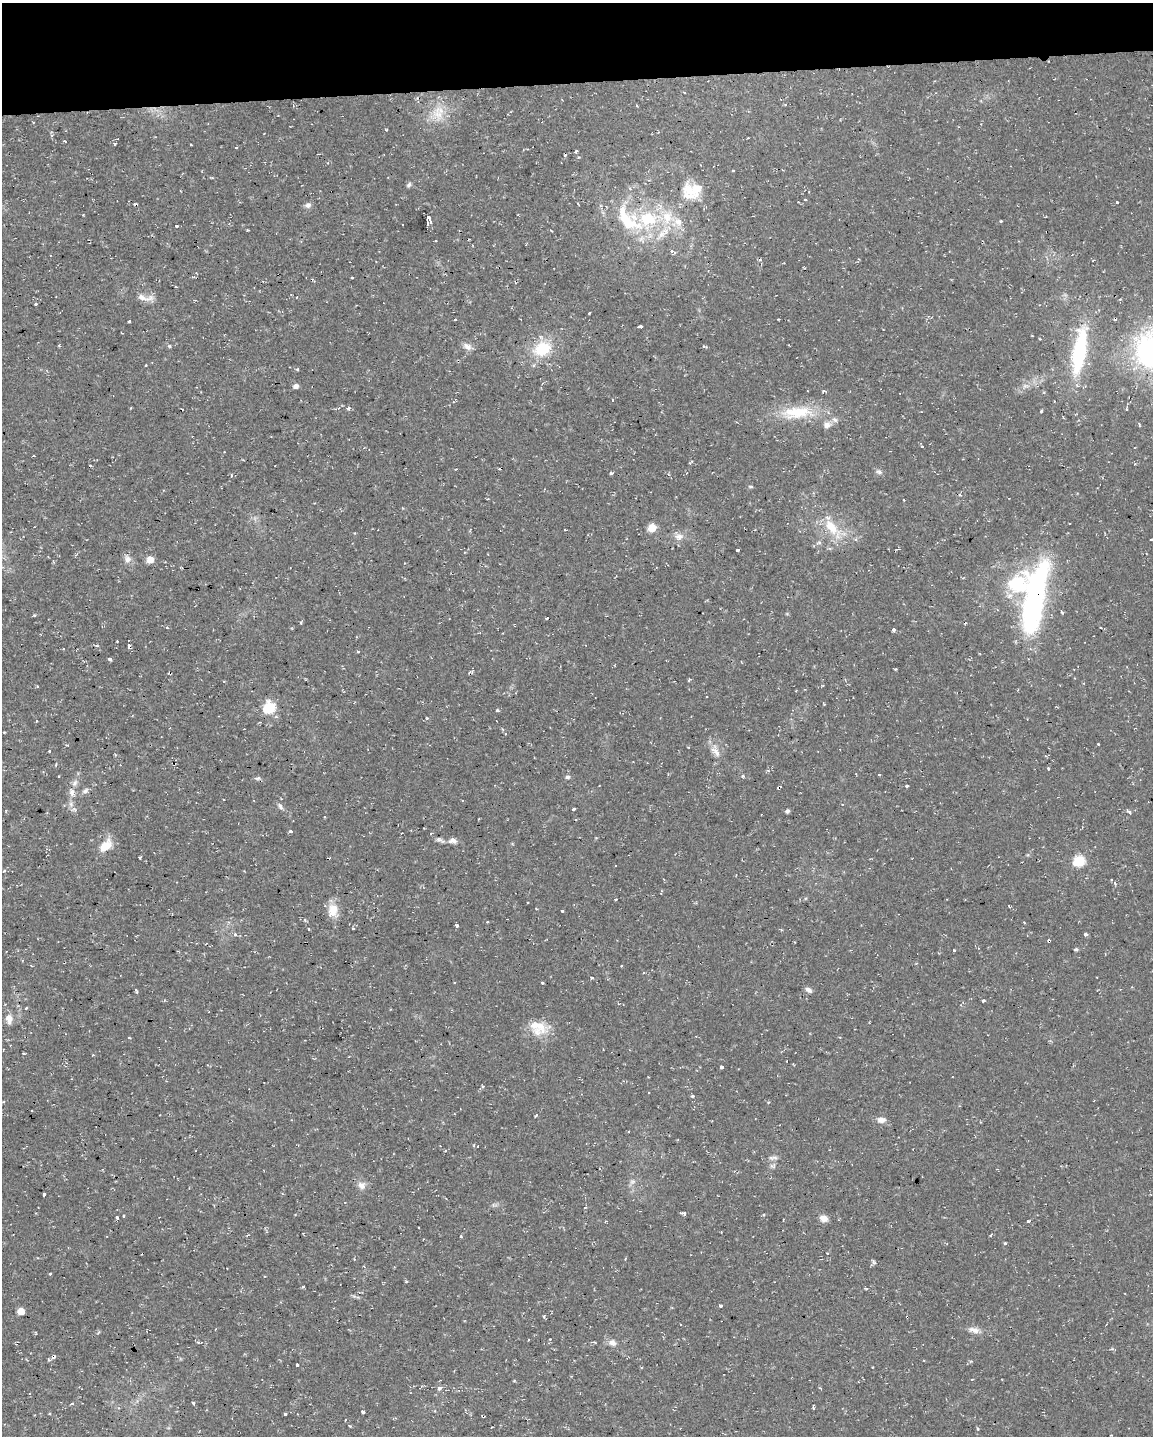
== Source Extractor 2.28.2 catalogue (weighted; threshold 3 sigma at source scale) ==
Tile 3 of 4 x 3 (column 3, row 1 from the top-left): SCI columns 2305-3455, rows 2919-4352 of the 4607 x 4367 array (HDU 1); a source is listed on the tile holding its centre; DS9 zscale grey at full resolution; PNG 1155 x 1438 px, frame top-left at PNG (2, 3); no overlay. Shown black and unused: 6% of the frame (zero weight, under 2 of 3 exposures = <1% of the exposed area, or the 3 px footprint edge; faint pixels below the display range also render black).
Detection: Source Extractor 2.28.2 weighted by HDU 2 'WHT'; one run over the whole footprint, this tile lists its part. Background 0.0286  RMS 0.004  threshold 0.018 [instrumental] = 3 sigma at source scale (4.5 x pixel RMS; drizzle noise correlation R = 1.50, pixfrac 1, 0.0396/0.0396 arcsec/px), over >= 5 px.
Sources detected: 212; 2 inside a brighter object's white glare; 30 cosmic-ray / hot-pixel residue — not listed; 9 inside a brighter listed object's ellipse — not listed separately; the other 171 listed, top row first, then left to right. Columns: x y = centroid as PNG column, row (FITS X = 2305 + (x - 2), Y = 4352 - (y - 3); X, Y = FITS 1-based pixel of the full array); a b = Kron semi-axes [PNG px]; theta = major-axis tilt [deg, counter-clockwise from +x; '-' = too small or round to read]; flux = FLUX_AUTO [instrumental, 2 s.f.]
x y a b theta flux
438 113 22 16 -85 8.5
64 141 3 2 - 0.45
115 143 4 3 - 0.44
236 147 3 3 - 0.51
576 151 3 3 - 1.6
733 170 3 3 - 0.98
409 185 8 5 46 0.83
689 189 22 16 -72 8.8
1117 202 3 3 - 1.4
308 205 8 7 - 1.4
634 217 65 15 -45 19
667 217 21 15 88 11
428 218 8 3 -60 8.6
1001 221 3 3 - 1.2
427 224 5 3 - 3.2
176 226 3 3 - 1.7
1093 260 3 2 - 0.26
352 278 3 3 - 1.2
176 287 2 2 - 0.41
144 298 27 8 -6 3.7
36 304 3 3 - 0.91
589 313 3 2 - 0.41
455 320 3 2 - 0.35
130 321 3 3 - 0.71
640 327 5 3 - 6.3
1032 336 3 2 - 0.26
59 346 3 2 - 0.66
169 346 5 4 - 0.49
467 346 13 8 -35 2.2
542 349 24 18 26 15
1079 351 55 14 81 36
146 365 3 3 - 0.88
296 386 6 5 - 1.6
824 391 3 3 - 0.91
613 400 3 3 - 0.62
131 408 4 2 - 0.29
348 408 6 4 86 0.75
1041 411 4 2 - 0.63
797 413 48 17 4 17
827 425 9 7 18 2.3
1139 425 6 2 -79 0.4
922 446 3 3 - 1.6
34 456 3 3 - 0.82
691 462 6 3 44 0.5
879 472 8 7 - 1.1
611 473 3 3 - 1.7
231 475 4 3 - 0.55
750 486 6 4 0 0.51
960 495 5 4 - 0.64
652 528 5 5 - 12
832 528 32 12 -50 11
565 530 3 2 - 0.34
678 536 13 8 -5 2.7
1151 539 4 3 - 1.2
899 549 4 4 - 0.43
738 550 3 3 - 12
127 559 12 9 -75 2.3
150 560 5 5 - 6.3
1033 605 80 22 81 85
34 615 5 3 - 0.43
300 622 4 3 - 0.51
893 630 3 3 - 2.2
117 641 3 2 - 0.34
129 646 5 3 - 1.5
64 649 3 2 - 0.55
358 651 3 3 - 1.1
109 659 3 3 - 1.5
895 669 3 2 - 0.6
689 680 4 3 - 0.52
37 686 4 2 - 0.32
706 697 3 2 - 0.5
269 708 6 6 - 41
498 710 5 3 - 0.64
427 718 4 4 - 0.38
4 732 3 2 - 0.33
1098 744 3 3 - 0.85
49 751 3 3 - 1.1
716 751 20 9 -61 3.8
1048 768 3 3 - 1.2
879 774 3 3 - 1.1
58 776 3 3 - 1
743 776 3 3 - 0.95
568 777 6 5 - 0.91
257 778 10 5 8 0.89
906 786 3 3 - 2.1
779 788 4 3 - 2.5
85 791 10 6 30 1.2
72 792 12 7 -79 2.4
71 804 8 6 -87 1.5
280 806 9 5 -56 1.2
573 809 4 3 - 1.6
787 811 5 5 - 0.86
1129 812 8 3 -44 0.8
325 817 3 2 - 0.33
291 831 3 3 - 2.8
440 840 13 5 -23 1.3
453 841 11 7 -4 2
105 846 18 10 43 6.2
140 857 3 2 - 0.59
1079 861 6 5 - 33
4 871 5 4 - 0.53
1111 879 3 3 - 0.75
615 899 3 3 - 1.6
528 903 2 2 - 0.36
333 911 18 12 88 5.9
562 911 3 3 - 2.7
1024 922 4 2 - 0.31
457 925 4 3 - 1.4
353 928 3 3 - 0.75
308 929 3 3 - 0.83
1085 934 4 3 - 1.5
235 935 5 4 - 0.99
1049 941 3 3 - 1.2
1076 949 5 4 - 0.69
954 951 3 3 - 1.1
32 966 4 2 - 0.3
621 966 3 2 - 0.32
591 978 4 3 - 0.47
543 983 3 3 - 1.1
136 990 4 3 - 0.59
808 990 9 5 -34 1.4
983 1001 4 3 - 0.58
618 1004 4 3 - 0.38
26 1008 3 3 - 0.41
9 1019 13 9 -83 2.8
537 1026 31 15 -20 8.8
129 1038 4 2 - 0.32
721 1067 3 3 - 3.5
483 1086 4 3 - 0.56
649 1092 3 3 - 0.58
692 1096 4 4 - 0.52
537 1115 4 3 - 0.67
881 1120 11 7 2 2.3
773 1158 15 4 4 1.3
772 1166 7 5 -43 0.95
632 1182 9 6 18 1.3
362 1185 12 10 -40 2.5
44 1194 3 3 - 1.9
345 1202 3 2 - 0.71
684 1214 4 3 - 1.2
124 1216 3 3 - 1.5
117 1218 3 3 - 1.8
824 1218 9 7 -19 2.8
606 1221 3 3 - 0.41
1028 1222 4 3 - 3.3
461 1237 3 3 - 2.6
1005 1243 3 3 - 0.53
827 1253 3 2 - 0.32
50 1274 3 3 - 0.77
406 1281 4 3 - 0.41
721 1306 3 3 - 1.4
21 1311 5 5 - 5.8
544 1316 4 4 - 0.48
907 1317 3 2 - 0.58
974 1330 16 7 -11 2.7
528 1339 3 2 - 0.35
550 1339 3 2 - 0.62
594 1342 5 3 - 0.46
612 1343 11 9 -28 2.3
54 1356 4 3 - 3.4
297 1365 3 3 - 2.8
514 1381 4 3 - 0.35
439 1388 5 5 - 1.3
73 1403 3 3 - 1
194 1403 3 3 - 1.5
813 1408 4 2 - 1.8
363 1412 3 3 - 5.5
285 1414 3 3 - 1.2
483 1416 4 2 - 0.39
349 1426 4 3 - 0.45
978 1429 4 3 - 0.41
Overlapping masked pixels (flux is a lower limit): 7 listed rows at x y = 1033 605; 129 646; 779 788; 1049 941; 907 1317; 54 1356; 483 1416
Isophote crosses this tile's border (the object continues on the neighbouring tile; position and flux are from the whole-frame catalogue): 1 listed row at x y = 1151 539
Unlisted compact peaks at least as high as the median listed source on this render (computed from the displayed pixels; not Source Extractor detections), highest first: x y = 297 369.